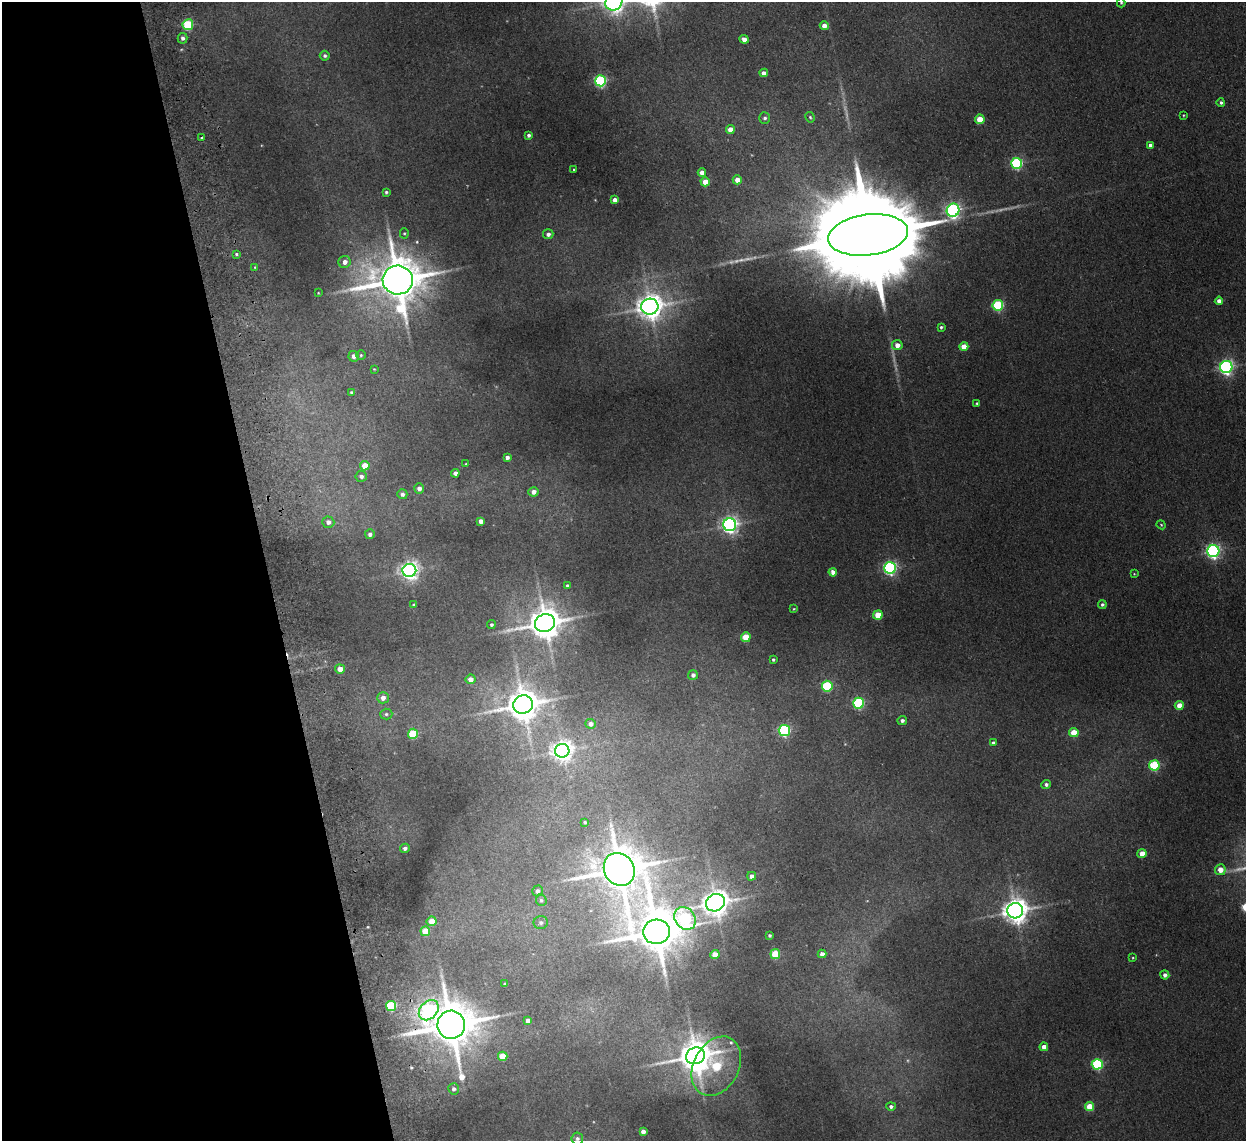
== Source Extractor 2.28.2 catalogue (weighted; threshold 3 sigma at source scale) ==
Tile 5 of 4 x 4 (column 1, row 2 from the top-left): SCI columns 53-1296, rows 2434-3572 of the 5083 x 4981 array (HDU 1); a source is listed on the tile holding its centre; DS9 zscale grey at full resolution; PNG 1248 x 1143 px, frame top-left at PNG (2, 2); each listed source drawn as its Kron ellipse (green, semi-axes under 4 px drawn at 4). Shown black and unused: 21% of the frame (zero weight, under 2 of 3 exposures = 3% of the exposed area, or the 3 px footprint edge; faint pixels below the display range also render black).
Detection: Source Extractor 2.28.2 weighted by HDU 2 'WHT'; one run over the whole footprint, this tile lists its part. Background 0.0671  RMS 0.0097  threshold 0.0438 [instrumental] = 3 sigma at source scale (4.5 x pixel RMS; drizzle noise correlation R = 1.50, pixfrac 1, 0.05/0.05 arcsec/px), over >= 5 px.
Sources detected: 137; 5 too faint to see at this stretch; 3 inside a brighter object's white glare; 1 cosmic-ray / hot-pixel residue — neither listed nor drawn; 1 inside a brighter listed object's ellipse — not listed separately; the other 127 listed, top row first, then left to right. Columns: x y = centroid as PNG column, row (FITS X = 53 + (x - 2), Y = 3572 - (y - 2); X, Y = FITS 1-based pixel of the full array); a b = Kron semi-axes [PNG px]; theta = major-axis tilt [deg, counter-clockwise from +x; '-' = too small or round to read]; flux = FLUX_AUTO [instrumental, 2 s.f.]
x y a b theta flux
614 2 9 8 - 740
1121 3 4 4 - 1.2
188 25 5 5 - 67
824 26 4 4 - 7.9
182 38 5 5 - 3.7
744 39 5 4 - 6.2
325 56 5 5 - 2.2
764 73 4 4 - 6
601 81 5 5 - 150
1221 102 4 4 - 2
1183 115 3 2 - 0.72
810 117 5 4 - 1.3
765 118 5 5 - 2.5
980 119 4 4 - 19
730 130 4 4 - 14
529 135 4 3 - 2.5
202 137 3 2 - 1.3
1150 145 4 4 - 3.9
1017 163 5 5 - 120
574 170 3 2 - 0.94
702 173 4 4 - 7
737 180 4 4 - 9.4
705 182 4 4 - 12
386 192 3 3 - 1.5
615 200 4 4 - 7
953 210 6 6 - 330
404 233 5 4 - 1.2
548 234 5 5 - 3.8
868 235 40 20 7 41000
236 254 4 3 - 1.5
345 262 6 6 - 7
255 267 4 3 - 0.84
398 280 15 14 - 4800
318 293 3 3 - 0.77
1219 301 4 4 - 6.2
998 305 5 5 - 99
650 307 8 8 - 1100
941 327 3 3 - 1.5
897 345 5 5 - 8.6
964 346 4 4 - 16
361 355 5 5 - 1.4
354 356 5 5 - 4.9
1226 367 6 6 - 300
374 369 3 3 - 0.74
351 392 4 4 - 1.6
977 403 4 3 - 1.8
507 457 4 4 - 3.7
466 464 3 2 - 0.74
365 466 4 4 - 18
455 473 4 4 - 4.8
361 476 6 5 - 3.8
419 488 5 5 - 4.9
533 492 5 4 - 5.9
402 494 5 5 - 3.5
481 521 4 4 - 6.4
328 522 6 5 - 4.7
730 525 6 6 - 430
1161 525 4 4 - 0.98
370 534 5 5 - 3.9
1213 551 6 6 - 280
890 568 6 6 - 240
409 570 7 6 - 510
833 572 4 4 - 6.4
1134 574 4 4 - 0.85
567 586 3 3 - 2.1
1102 604 4 4 - 2.1
414 605 4 3 - 1.4
794 609 4 3 - 0.79
878 615 5 4 - 23
545 623 10 9 - 2200
491 625 4 4 - 1.9
746 637 5 4 - 29
773 660 3 3 - 1.5
340 669 5 5 - 9.6
693 675 5 5 - 3.7
470 679 5 5 - 7.9
827 686 5 5 - 82
383 698 6 5 - 5.9
858 703 5 5 - 100
523 705 10 9 - 2100
1179 705 4 4 - 14
386 714 6 5 - 2
902 721 5 4 - 3.2
590 724 5 5 - 4.2
784 730 5 5 - 140
1074 733 5 4 - 22
413 734 5 5 - 46
993 743 4 4 - 2.4
562 751 7 7 - 650
1154 765 5 5 - 78
1046 784 5 4 - 2.6
585 822 3 3 - 1.4
405 848 5 4 - 3.4
1142 853 4 4 - 10
619 869 17 15 -58 4200
1220 870 5 5 - 11
752 876 4 4 - 4.6
537 891 5 5 - 3.6
541 900 6 5 - 2.3
715 903 10 8 29 1300
1015 911 8 7 - 1200
685 918 12 10 -54 140
432 921 5 4 - 14
541 922 7 6 - 3.2
425 931 5 4 - 25
656 932 13 12 - 4200
769 935 3 3 - 1.7
775 954 5 5 - 41
822 954 4 4 - 6.2
715 955 4 4 - 14
1133 958 4 3 - 0.87
1165 975 4 4 - 4
505 984 3 3 - 1.4
391 1006 5 5 - 64
429 1010 11 8 47 180
528 1021 4 4 - 6.5
451 1025 14 13 - 5000
1044 1047 4 4 - 9
503 1056 5 4 - 22
696 1056 10 8 22 2000
1097 1064 5 5 - 110
716 1066 31 22 63 90
454 1089 5 5 - 3.4
891 1106 5 4 - 2.8
1090 1106 5 4 - 24
643 1132 4 4 - 5.4
577 1138 6 6 - 2.6
Overlapping masked pixels (flux is a lower limit): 1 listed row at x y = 451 1025
Isophote crosses this tile's border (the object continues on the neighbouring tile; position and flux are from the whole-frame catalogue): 2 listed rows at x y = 614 2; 1121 3